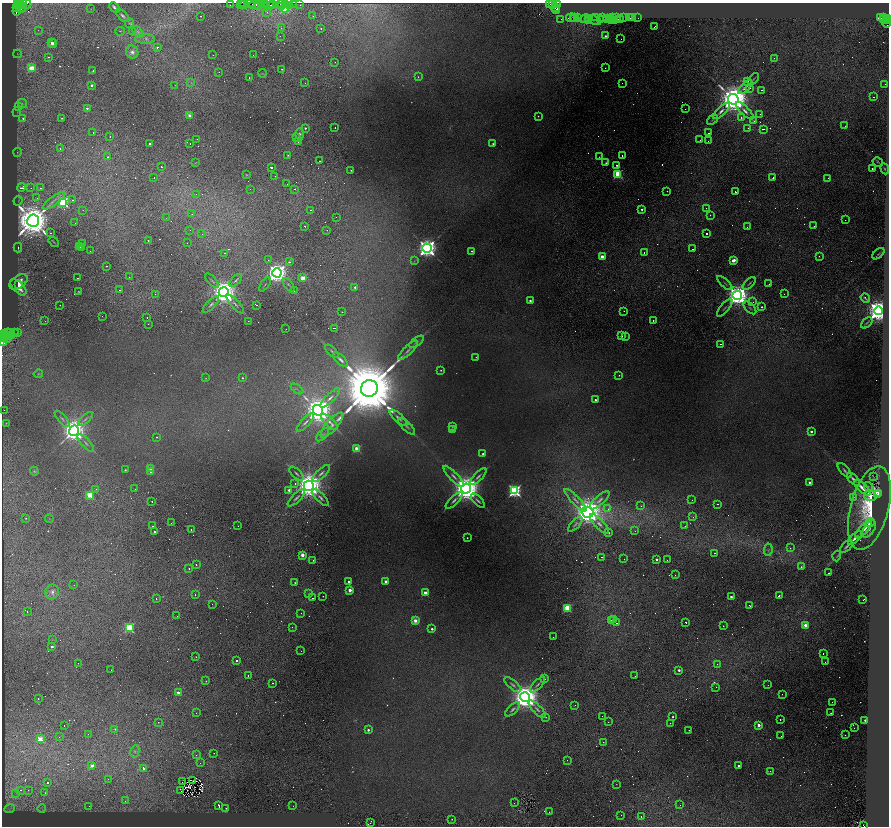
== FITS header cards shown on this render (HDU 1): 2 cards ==
NAXIS1  =                 1773
NAXIS2  =                 1648

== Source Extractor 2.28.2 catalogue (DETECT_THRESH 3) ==
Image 1773 x 1648 px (HDU 1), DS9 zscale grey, zoomed out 1/2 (1 PNG px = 2 x 2 image px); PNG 891 x 828 px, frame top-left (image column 1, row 1647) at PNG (2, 3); each listed source drawn as its Kron ellipse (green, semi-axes under 4 px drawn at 4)
Background 0.601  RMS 0.054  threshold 0.163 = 3 sigma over >= 5 px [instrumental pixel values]
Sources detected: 870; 329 cannot appear on this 1/2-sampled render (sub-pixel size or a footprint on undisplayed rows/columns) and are neither listed nor drawn; of the other 541, the 500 brightest by FLUX_AUTO listed and drawn (41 fainter detections omitted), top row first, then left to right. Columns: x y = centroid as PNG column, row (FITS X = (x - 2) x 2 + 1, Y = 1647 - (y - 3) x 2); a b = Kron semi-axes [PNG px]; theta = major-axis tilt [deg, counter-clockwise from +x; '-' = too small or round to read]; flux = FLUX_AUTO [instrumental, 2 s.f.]
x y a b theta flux
17 3 3 1 - 1100
23 3 4 1 - 840
26 4 5 3 - 3200
230 4 3 1 - 36
241 4 3 2 - 1200
244 4 2 1 - 910
247 4 8 2 -1 670
255 4 6 2 20 740
258 4 2 2 - 1200
265 4 4 2 - 600
272 4 3 1 - 560
280 4 3 2 - 170
286 4 2 2 - 500
293 4 3 1 - 450
550 4 4 2 - 340
553 4 3 2 - 350
558 4 3 2 - 1100
18 5 3 1 - 980
242 5 3 2 - 740
261 5 3 2 - 170
270 5 4 2 - 1500
290 5 3 2 - 330
300 5 2 1 - 220
19 6 2 1 - 750
21 6 4 2 - 1700
264 6 4 2 - 530
17 7 3 2 - 1100
114 7 6 2 -45 26
258 7 2 1 - 680
281 7 2 1 - 72
555 7 4 2 - 1300
21 8 5 2 - 1600
284 8 4 3 - 750
91 9 2 1 - 7.1
556 9 4 3 - 580
17 11 5 3 - 2600
267 12 2 1 - 24
123 16 8 3 -42 22
201 16 2 1 - 76
313 16 2 1 - 6.3
596 17 3 2 - 480
612 17 2 1 - 17
571 18 5 2 - 870
573 18 3 1 - 520
575 18 2 1 - 630
578 18 2 2 - 560
589 18 2 2 - 850
603 18 3 1 - 240
616 18 2 2 - 360
624 18 3 1 - 270
630 18 2 2 - 18
633 18 2 1 - 36
638 18 2 1 - 34
880 18 4 2 - 250
883 18 2 2 - 280
888 18 3 2 - 610
560 19 2 1 - 360
585 19 5 2 - 400
601 19 4 2 - 780
608 19 2 1 - 97
611 19 2 1 - 71
620 19 3 2 - 220
594 20 7 3 -23 610
884 20 2 2 - 110
588 21 2 1 - 410
612 21 2 1 - 34
615 21 2 1 - 43
887 21 2 1 - 370
130 23 4 4 - 11
886 23 4 3 - 720
655 26 3 1 - 18
281 28 2 1 - 6.1
321 28 2 2 - 34
38 30 2 2 - 8.3
120 31 4 1 - 6.5
133 31 2 2 - 19
138 32 7 4 -48 28
280 36 2 1 - 6.5
606 36 2 2 - 30
145 39 10 5 -2 42
621 39 2 1 - 33
51 42 2 1 - 20
53 44 4 4 - 97
157 47 2 2 - 170
132 52 7 6 - 48
17 54 4 3 - 11
213 55 2 1 - 25
253 55 2 1 - 32
48 57 2 1 - 13
774 58 2 2 - 35
335 62 2 1 - 7.3
31 68 3 3 - 410
605 68 2 1 - 4.7
282 69 2 1 - 6.1
93 71 2 2 - 25
219 72 2 1 - 13
262 73 4 2 - 5.8
249 77 2 1 - 16
418 77 3 2 - 7
753 79 7 2 46 9.8
748 81 2 1 - 70
191 82 4 3 - 11
305 83 2 1 - 9.4
622 83 2 1 - 9.1
885 84 2 1 - 8.6
92 85 2 2 - 42
175 85 2 1 - 10
745 87 9 3 44 37
749 89 3 1 - 29
761 90 2 1 - 14
874 97 2 1 - 12
733 99 5 5 - 31000
22 103 5 3 - 18
18 106 4 2 - 11
87 108 2 2 - 23
685 109 2 1 - 6.8
721 111 11 3 44 44
745 111 11 4 -45 45
17 112 5 2 - 10
760 114 2 2 - 13
190 116 2 2 - 190
538 116 2 2 - 6.1
741 117 2 2 - 16
23 118 3 3 - 23
62 118 2 2 - 7.4
712 120 6 2 40 9.4
754 121 2 1 - 35
845 126 2 1 - 22
305 128 2 2 - 17
335 128 2 2 - 34
748 128 2 2 - 15
763 129 3 2 - 37
93 133 2 1 - 25
709 133 2 1 - 50
300 134 6 4 90 21
110 136 2 1 - 90
297 138 2 2 - 110
197 139 2 1 - 17
700 140 2 1 - 8
708 141 2 1 - 18
298 142 2 2 - 19
190 143 2 1 - 29
150 144 2 2 - 25
493 144 2 2 - 11
60 149 2 2 - 24
17 152 4 3 - 12
288 155 2 2 - 9
622 156 2 1 - 15
108 157 3 3 - 9.5
599 157 2 2 - 5.7
319 161 2 1 - 15
878 162 5 3 - 10
196 163 4 2 - 6.3
606 163 4 3 - 15
617 165 2 2 - 14
161 167 2 1 - 12
271 167 3 2 - 21
872 169 2 2 - 11
885 169 6 4 -65 16
351 170 2 1 - 5.5
618 174 3 3 - 740
246 175 4 3 - 6.2
275 176 2 1 - 23
154 178 2 1 - 55
773 178 2 1 - 110
828 178 2 1 - 9.9
287 184 2 1 - 12
22 187 4 2 - 110
31 188 2 2 - 12
40 188 2 2 - 11
250 189 2 2 - 5.5
295 189 2 2 - 46
667 191 2 1 - 24
735 192 2 2 - 41
196 194 2 2 - 4.8
37 198 2 2 - 8.9
72 200 3 2 - 46
18 201 5 2 - 9.8
54 201 14 3 36 35
63 202 4 4 - 1400
706 208 2 1 - 17
642 209 2 2 - 22
83 210 2 1 - 9.9
310 210 2 1 - 12
192 214 2 2 - 4.9
710 215 2 1 - 8
336 217 2 1 - 71
166 218 2 2 - 5.8
845 220 2 1 - 12
33 221 6 6 - 41000
75 223 2 1 - 10
305 226 2 2 - 27
814 226 2 1 - 7.9
747 227 2 1 - 5.7
190 230 2 1 - 9.9
327 230 2 1 - 4.8
50 233 2 2 - 12
202 234 2 2 - 4.7
706 234 2 2 - 42
148 240 2 1 - 6.7
54 242 6 2 -38 7.9
187 243 2 1 - 70
82 244 2 2 - 18
80 247 2 1 - 9.6
18 248 5 2 - 16
82 248 2 1 - 16
427 248 4 4 - 8500
693 249 2 1 - 23
90 251 2 1 - 6.2
472 251 2 2 - 10
644 252 2 2 - 59
224 253 2 2 - 39
878 254 7 2 41 11
602 256 3 2 - 180
819 256 2 2 - 16
268 260 2 1 - 7.5
733 260 3 2 - 140
414 261 3 2 - 6.7
290 262 2 2 - 58
106 266 2 1 - 6.9
277 273 4 4 - 10000
129 277 2 1 - 17
77 278 2 1 - 12
303 278 2 2 - 260
236 280 8 2 45 16
212 281 9 2 -47 17
18 282 10 6 36 98
725 283 9 2 -42 15
749 283 8 2 43 13
18 284 4 3 - 57
265 284 8 2 54 11
769 284 2 1 - 6.2
289 285 8 3 -53 18
18 287 10 5 -45 96
355 287 2 2 - 30
120 290 2 2 - 15
78 291 2 2 - 6.1
294 291 2 2 - 230
224 292 5 5 - 17000
155 294 2 1 - 10
784 294 2 1 - 10
737 295 5 4 - 13000
865 298 5 2 - 16
530 301 2 2 - 41
753 302 2 2 - 8.9
211 304 11 4 46 31
235 304 12 3 -47 26
60 305 2 1 - 13
257 305 2 1 - 24
762 307 2 2 - 14
725 308 11 2 50 16
750 308 8 2 -45 16
624 311 2 1 - 6.9
878 311 4 4 - 16000
342 312 2 1 - 38
102 316 2 1 - 13
147 318 2 1 - 37
653 320 2 2 - 8.2
45 321 2 1 - 43
248 321 2 1 - 21
867 323 6 2 43 12
148 324 2 1 - 26
334 328 2 2 - 27
286 329 2 1 - 17
3 333 3 1 - 820
8 333 5 2 - 1400
14 333 5 2 - 1500
18 333 2 1 - 310
3 335 3 1 - 400
8 336 3 2 - 870
12 336 3 3 - 1600
622 336 2 1 - 5.6
625 336 2 1 - 21
5 337 2 2 - 1100
3 338 2 1 - 340
7 339 4 2 - 1400
3 341 4 3 - 2300
416 342 8 3 37 19
720 344 2 1 - 9
408 350 13 3 44 36
332 351 8 3 -46 17
476 357 2 2 - 5.8
341 360 9 3 -44 33
441 370 2 2 - 8.5
38 374 5 2 - 6.8
619 375 2 2 - 7.2
206 378 3 3 - 7.4
242 378 2 2 - 12
369 388 8 8 - 160000
297 389 7 1 -35 8.5
330 398 13 3 44 44
595 400 2 2 - 22
4 410 2 1 - 11
318 410 5 5 - 22000
398 418 11 4 -42 47
62 419 10 3 -49 26
85 419 9 4 43 31
305 422 12 3 46 36
329 422 11 4 -44 44
6 423 3 2 - 6
332 425 16 5 49 66
407 426 11 4 -44 38
452 426 2 2 - 10
452 429 2 2 - 47
74 431 5 5 - 14000
811 432 2 2 - 39
323 435 8 3 45 21
156 437 2 2 - 7.2
86 443 11 4 -47 34
357 449 3 3 - 380
483 454 2 2 - 22
151 469 2 2 - 210
125 470 2 2 - 15
845 470 9 3 -47 20
34 471 4 4 - 11
151 471 2 2 - 21
296 473 9 2 -44 19
321 473 11 3 43 34
454 476 14 4 -45 53
478 477 11 3 44 33
873 477 3 1 - 4.8
853 479 8 3 -45 30
809 482 2 2 - 44
295 483 2 2 - 11
309 486 5 5 - 22000
868 486 5 4 - 14
862 488 10 3 -43 76
96 489 2 2 - 9.5
135 489 2 1 - 12
466 489 5 5 - 24000
289 490 2 2 - 56
515 491 4 4 - 2600
878 493 2 1 - 49
90 495 3 3 - 500
878 495 4 2 - 180
870 496 6 5 - 180
854 497 2 1 - 9.4
296 498 11 3 43 32
321 498 11 3 -45 33
454 500 11 3 45 33
575 500 15 4 -46 59
599 500 13 4 41 43
692 500 2 2 - 6
152 501 2 1 - 43
478 501 9 3 -45 25
717 504 2 1 - 8.7
641 506 2 2 - 16
869 508 43 19 75 710
608 509 2 2 - 18
588 512 6 5 - 20000
693 517 2 1 - 5.1
26 518 2 2 - 7.4
49 518 4 2 - 5.9
171 523 2 1 - 6.7
870 523 4 3 - 98
575 524 9 3 45 20
599 524 13 4 -47 54
153 526 2 2 - 35
238 526 2 1 - 31
685 526 2 1 - 19
863 529 11 4 47 100
869 529 9 5 56 41
191 530 2 2 - 20
635 531 2 1 - 5.3
154 532 2 2 - 22
609 533 2 2 - 22
467 538 2 2 - 8.9
855 538 9 3 46 41
846 546 8 3 41 20
790 548 3 2 - 7.4
768 550 6 4 83 25
715 553 2 1 - 49
302 555 2 2 - 170
837 556 5 3 - 11
602 557 2 1 - 22
624 559 2 1 - 23
656 559 2 2 - 51
313 560 2 1 - 4.7
667 560 2 2 - 15
196 565 2 1 - 18
801 567 2 2 - 14
189 568 2 1 - 65
829 573 2 2 - 39
675 575 2 1 - 17
349 581 2 2 - 47
386 581 2 2 - 67
295 583 2 2 - 9.4
74 585 2 1 - 17
350 590 2 2 - 120
52 592 7 6 - 45
309 593 3 3 - 6.6
425 593 2 2 - 140
195 594 2 2 - 21
323 596 2 1 - 68
779 596 2 2 - 100
731 597 2 2 - 31
313 598 2 2 - 83
156 599 2 1 - 25
863 600 2 1 - 54
212 604 2 1 - 14
749 606 2 1 - 55
567 608 3 3 - 500
27 611 2 1 - 15
301 613 2 2 - 10
177 616 2 1 - 9.4
614 619 2 1 - 24
611 620 2 2 - 20
415 621 2 2 - 210
686 622 2 1 - 120
616 623 2 1 - 78
805 625 2 2 - 160
723 626 2 1 - 5.6
292 627 2 2 - 5.2
129 628 3 3 - 940
432 629 2 2 - 30
553 637 2 1 - 9
52 640 3 2 - 5.1
52 647 2 2 - 30
301 651 2 1 - 7.4
823 654 2 1 - 81
196 657 2 2 - 10
237 660 2 2 - 460
825 662 2 1 - 12
78 663 2 1 - 36
717 664 2 2 - 6.5
111 670 2 1 - 18
679 670 2 2 - 40
248 675 2 1 - 19
635 676 2 1 - 56
545 679 2 1 - 16
206 681 2 2 - 82
273 683 2 2 - 21
513 685 10 3 -40 29
537 685 10 3 45 21
768 685 2 1 - 19
716 687 2 1 - 7.4
178 693 2 2 - 72
782 694 2 1 - 50
525 697 5 5 - 21000
38 699 2 2 - 65
832 702 2 1 - 6.8
575 705 2 1 - 12
513 709 9 3 44 26
537 709 11 3 -46 34
196 713 2 2 - 25
831 713 2 1 - 12
602 716 2 1 - 11
546 717 3 2 - 7.8
673 717 2 2 - 13
780 720 2 2 - 55
865 720 2 2 - 32
158 722 2 1 - 37
608 722 2 1 - 14
670 723 2 1 - 8.5
759 725 2 2 - 100
64 726 2 1 - 30
854 728 2 1 - 9.9
115 729 2 2 - 7.9
368 730 2 2 - 32
689 730 2 1 - 40
88 734 2 1 - 15
845 735 2 1 - 15
781 736 2 1 - 12
59 737 2 1 - 7.3
40 739 3 3 - 260
603 742 2 2 - 40
135 751 6 4 78 24
214 753 2 1 - 19
196 755 2 1 - 5
567 760 2 2 - 18
200 763 2 1 - 13
92 766 2 2 - 120
739 766 2 2 - 25
143 769 2 2 - 360
770 771 2 1 - 23
108 779 2 1 - 22
193 780 2 1 - 4.8
182 781 2 1 - 5.5
48 782 2 2 - 120
616 784 2 1 - 11
20 790 2 2 - 19
28 790 2 2 - 5.2
181 791 4 1 - 6.4
16 793 2 2 - 7.7
45 793 2 1 - 8.8
125 801 3 2 - 6.2
514 803 2 1 - 10
219 805 3 2 - 71
680 805 2 1 - 23
89 806 3 2 - 14
293 806 2 1 - 9.9
42 808 4 2 - 12
226 808 2 1 - 18
10 809 6 3 24 21
549 812 2 1 - 22
621 815 2 1 - 15
641 816 2 1 - 44
452 819 2 2 - 7.6
370 823 2 1 - 5.1
864 825 3 2 - 82
At the frame edge (FLAGS 8, measured only in part): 7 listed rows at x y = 17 3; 23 3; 26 4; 888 18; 3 333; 3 341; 864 825
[41 fainter detections neither listed nor drawn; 329 sub-pixel or undisplayed-footprint detections neither listed nor drawn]